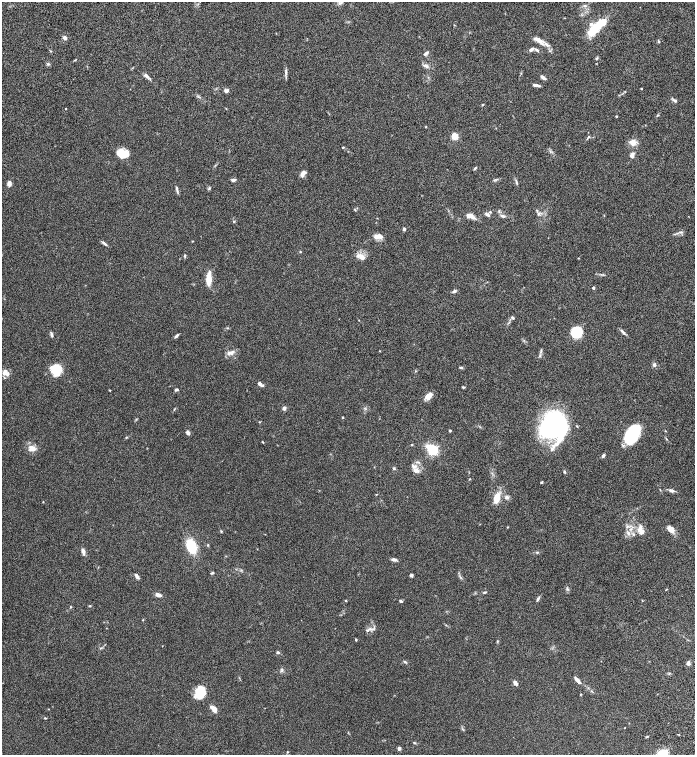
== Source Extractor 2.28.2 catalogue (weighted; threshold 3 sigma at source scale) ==
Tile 11 of 4 x 4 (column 3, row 3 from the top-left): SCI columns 3032-4416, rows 1608-3112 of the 6200 x 6220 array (HDU 1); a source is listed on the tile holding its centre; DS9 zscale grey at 2 x 2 block average (1 PNG px = mean of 2 x 2 image px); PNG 697 x 757 px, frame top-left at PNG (2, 2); no overlay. Nothing masked; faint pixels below the display range render black.
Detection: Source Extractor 2.28.2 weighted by HDU 2 'WHT'; one run over the whole footprint, this tile lists its part. Background 0.0762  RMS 0.0039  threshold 0.016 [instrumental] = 3 sigma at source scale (4.09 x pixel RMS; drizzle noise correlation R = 1.36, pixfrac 0.8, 0.05/0.05 arcsec/px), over >= 5 px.
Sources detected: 154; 3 inside a brighter object's white glare — not listed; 9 inside a brighter listed object's ellipse — not listed separately; the other 142 listed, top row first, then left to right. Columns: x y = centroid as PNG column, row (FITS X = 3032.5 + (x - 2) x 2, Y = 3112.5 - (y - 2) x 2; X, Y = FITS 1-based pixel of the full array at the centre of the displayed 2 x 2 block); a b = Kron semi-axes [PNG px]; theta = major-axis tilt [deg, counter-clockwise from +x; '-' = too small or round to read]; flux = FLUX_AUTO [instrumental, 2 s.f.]
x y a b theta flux
340 3 5 3 - 1.4
585 6 5 4 - 1.4
595 28 20 8 48 23
65 38 5 4 - 2
538 40 16 6 -33 5.8
659 41 3 3 - 0.86
531 49 5 3 - 2.6
537 50 6 3 -48 1.4
426 53 7 3 39 1.7
596 58 4 3 - 0.85
426 66 7 4 -27 2.4
286 72 9 3 -89 1.9
146 76 7 4 -32 2.3
543 77 7 3 -36 2.3
536 85 8 3 -10 2.8
641 89 2 2 - 0.66
226 91 6 5 - 1.9
625 91 2 2 - 0.41
675 101 7 3 -33 1.7
482 105 3 2 - 0.57
65 109 2 2 - 0.38
616 116 2 2 - 0.67
426 127 3 2 - 0.39
455 136 3 3 - 26
589 137 3 3 - 0.74
633 142 7 7 - 5.5
343 147 3 2 - 0.64
124 154 13 9 -4 8.8
632 155 3 3 - 9.9
475 168 4 3 - 0.84
303 173 9 5 58 3.2
234 180 7 3 8 1.4
516 182 7 2 -74 1.2
9 183 5 4 - 3.9
209 188 6 2 55 0.83
177 190 9 2 -73 1.3
355 210 3 2 - 0.53
490 212 4 3 - 0.82
538 214 5 3 - 1.2
487 215 7 4 -33 1.6
470 216 10 5 -21 5.1
502 216 6 4 -22 1.8
688 216 3 2 - 0.24
233 221 3 2 - 0.49
404 229 2 2 - 4
680 232 4 2 - 0.85
375 237 7 6 - 2.8
192 241 2 2 - 0.42
104 243 8 3 -40 1.7
300 252 3 3 - 0.54
185 256 4 3 - 0.93
361 257 11 5 -26 5.1
209 279 14 5 88 11
593 288 2 2 - 1.3
454 291 5 3 - 1.6
513 318 5 3 - 0.86
227 328 3 3 - 0.53
622 330 8 3 -53 1.5
577 332 10 9 - 26
52 335 6 3 -74 1.5
176 336 6 3 44 1.6
541 351 7 2 79 1.1
231 352 10 5 25 3.5
654 365 5 4 - 1.8
461 367 5 3 - 0.84
56 370 12 10 -81 16
5 373 9 7 -45 4.7
260 384 7 3 -41 3
463 387 3 3 - 0.72
177 389 4 3 - 1.2
110 390 3 2 - 0.44
428 396 9 6 49 5.6
284 408 5 4 - 1.6
342 417 2 2 - 0.7
552 425 27 18 61 110
450 431 3 2 - 0.72
666 431 3 2 - 0.48
188 432 5 4 - 2
632 434 19 11 61 43
666 439 4 2 - 0.6
263 442 3 2 - 0.46
412 445 3 2 - 0.54
32 448 10 8 -16 5.6
552 449 5 4 - 1.6
433 450 4 3 - 110
603 456 5 3 - 1.4
415 466 7 4 33 3.1
394 468 4 3 - 0.85
415 471 6 5 - 2.7
564 472 4 3 - 0.97
469 479 3 2 - 0.36
541 482 3 2 - 0.69
671 490 6 4 -14 2.3
507 497 7 5 -38 2.2
497 498 12 6 74 9.1
43 502 3 2 - 0.36
627 526 4 3 - 1.1
507 527 3 2 - 0.39
631 529 4 3 - 1.3
671 529 9 6 -46 5.2
221 532 3 3 - 0.6
642 532 13 7 -73 5.5
634 534 3 3 - 0.79
208 545 3 3 - 0.57
191 546 10 6 -69 33
83 552 8 4 -81 2.6
537 552 5 3 - 0.85
394 559 7 3 -11 1.9
212 573 4 3 - 0.88
411 575 3 2 - 2
137 576 6 3 -57 2.3
460 577 3 2 - 0.67
667 589 3 2 - 0.41
485 592 6 2 12 0.83
158 595 6 3 -18 3.8
538 599 7 3 58 1.4
346 600 2 2 - 0.69
401 601 3 3 - 1.3
90 606 3 3 - 0.58
70 607 3 2 - 0.5
143 620 3 2 - 0.44
370 629 6 4 -1 2.2
356 640 2 2 - 1.1
101 648 3 2 - 0.65
278 652 4 3 - 0.96
405 662 5 3 - 0.93
688 663 7 4 71 1.7
282 669 4 2 - 0.8
669 673 3 2 - 0.54
577 680 9 3 -48 3.2
515 683 5 3 - 3.4
201 690 11 7 39 18
592 691 4 2 - 0.59
580 694 4 2 - 0.44
214 709 8 4 -46 5.7
45 718 3 2 - 0.54
625 728 2 2 - 0.32
647 737 4 2 - 0.64
414 743 4 2 - 0.59
399 748 2 2 - 4.9
287 752 3 2 - 0.57
663 753 11 7 11 11
Isophote crosses this tile's border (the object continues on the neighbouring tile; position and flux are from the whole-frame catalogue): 1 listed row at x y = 663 753
Diffuse or blended objects may show on this block-average render without a row.